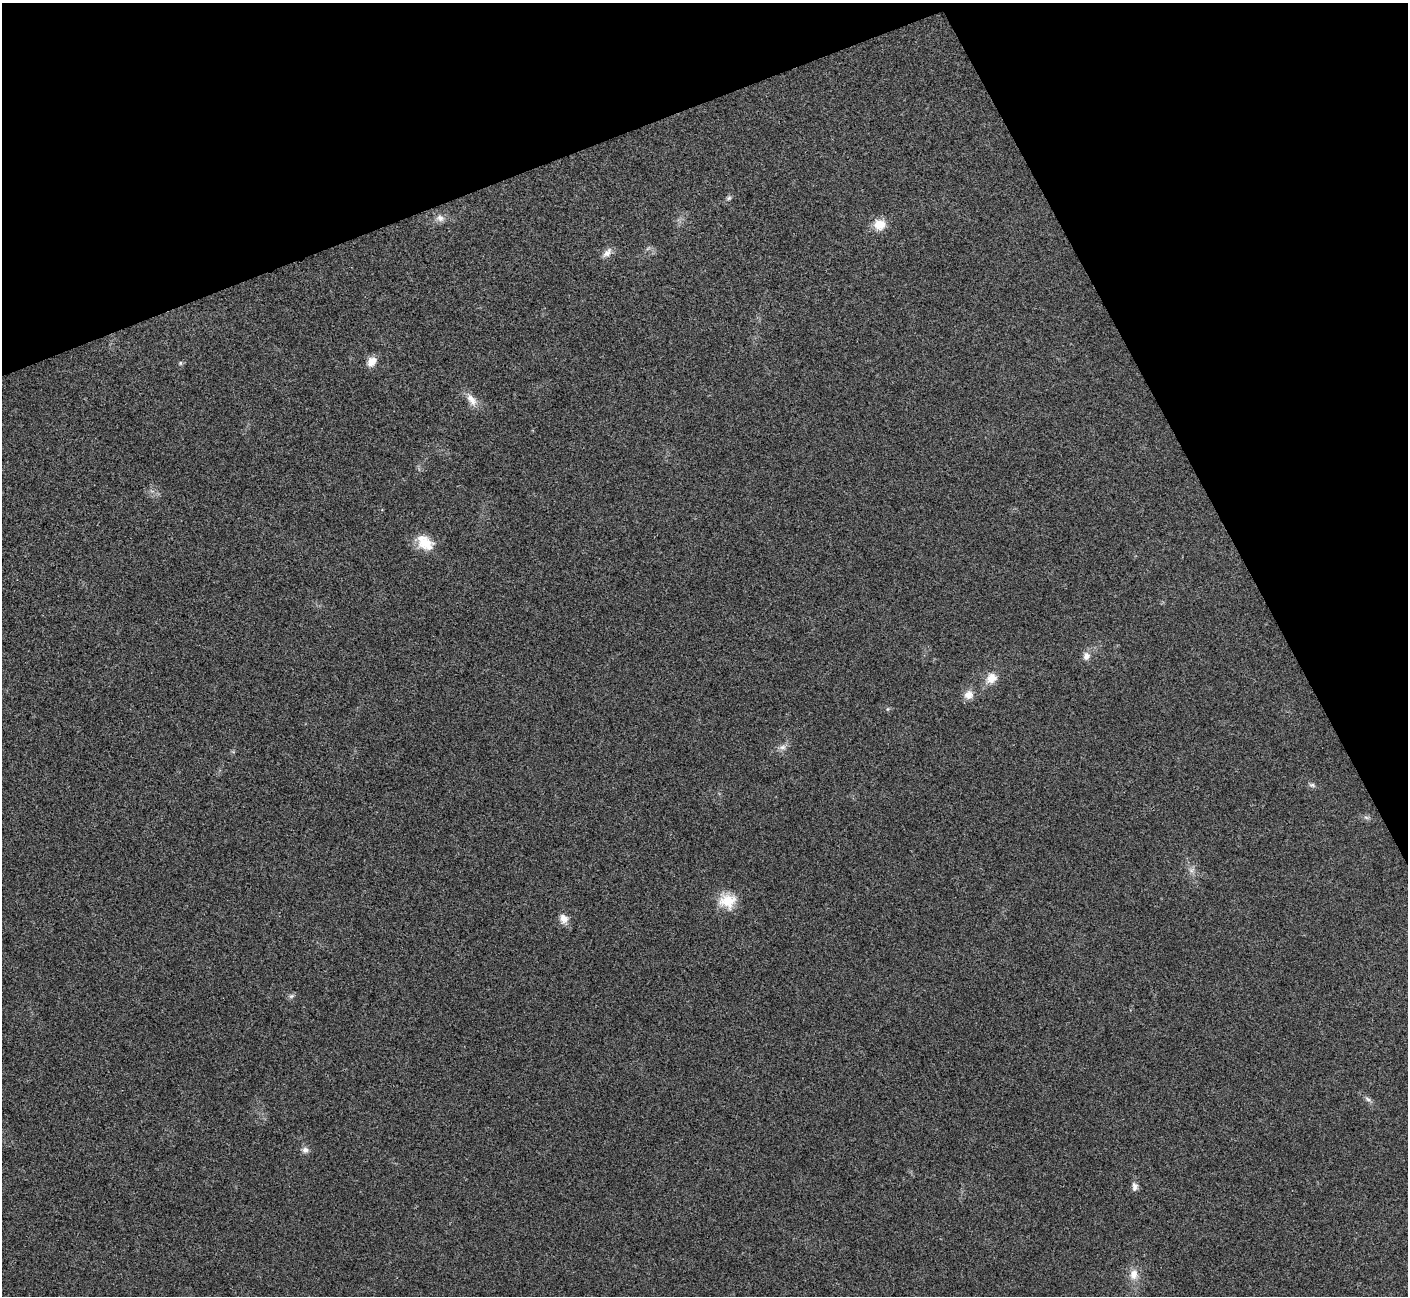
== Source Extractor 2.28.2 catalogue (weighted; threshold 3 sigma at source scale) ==
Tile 3 of 4 x 4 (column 3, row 1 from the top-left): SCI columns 2815-4220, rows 4048-5341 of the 5634 x 5628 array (HDU 1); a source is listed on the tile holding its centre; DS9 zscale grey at full resolution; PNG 1410 x 1298 px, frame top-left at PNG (2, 3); no overlay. Shown black and unused: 21% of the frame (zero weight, under 3 of 4 exposures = <1% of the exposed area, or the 3 px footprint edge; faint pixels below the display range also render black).
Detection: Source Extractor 2.28.2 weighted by HDU 2 'WHT'; one run over the whole footprint, this tile lists its part. Background 0.0215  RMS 0.0053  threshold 0.0237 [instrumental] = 3 sigma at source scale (4.5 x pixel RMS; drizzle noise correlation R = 1.50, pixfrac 1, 0.05/0.05 arcsec/px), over >= 5 px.
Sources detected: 24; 1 too faint to see at this stretch — not listed; the other 23 listed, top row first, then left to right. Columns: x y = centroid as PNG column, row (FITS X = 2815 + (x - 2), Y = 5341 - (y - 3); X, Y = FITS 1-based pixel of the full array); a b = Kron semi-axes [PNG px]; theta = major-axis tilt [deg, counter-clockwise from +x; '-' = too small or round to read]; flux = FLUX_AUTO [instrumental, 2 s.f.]
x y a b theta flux
729 198 7 6 - 1.3
440 218 12 10 -42 3.5
879 224 15 14 - 7.9
607 253 16 9 47 3.5
371 362 14 10 51 5.1
180 363 7 5 16 1
472 400 21 10 -56 5.9
425 543 23 16 -36 12
1086 656 10 9 - 3.4
991 678 15 12 42 7.3
969 695 12 11 - 4.9
888 709 5 5 - 0.81
782 747 10 9 - 2.8
1312 785 9 5 -14 1.5
1366 817 9 5 -13 1.6
1192 870 10 8 54 2.7
727 901 21 19 -11 13
564 919 14 11 -61 4.4
291 996 9 5 27 1.4
1368 1099 11 6 -40 1.9
305 1150 8 8 - 2.4
1135 1187 11 7 -85 2.5
1134 1274 16 12 88 6.6